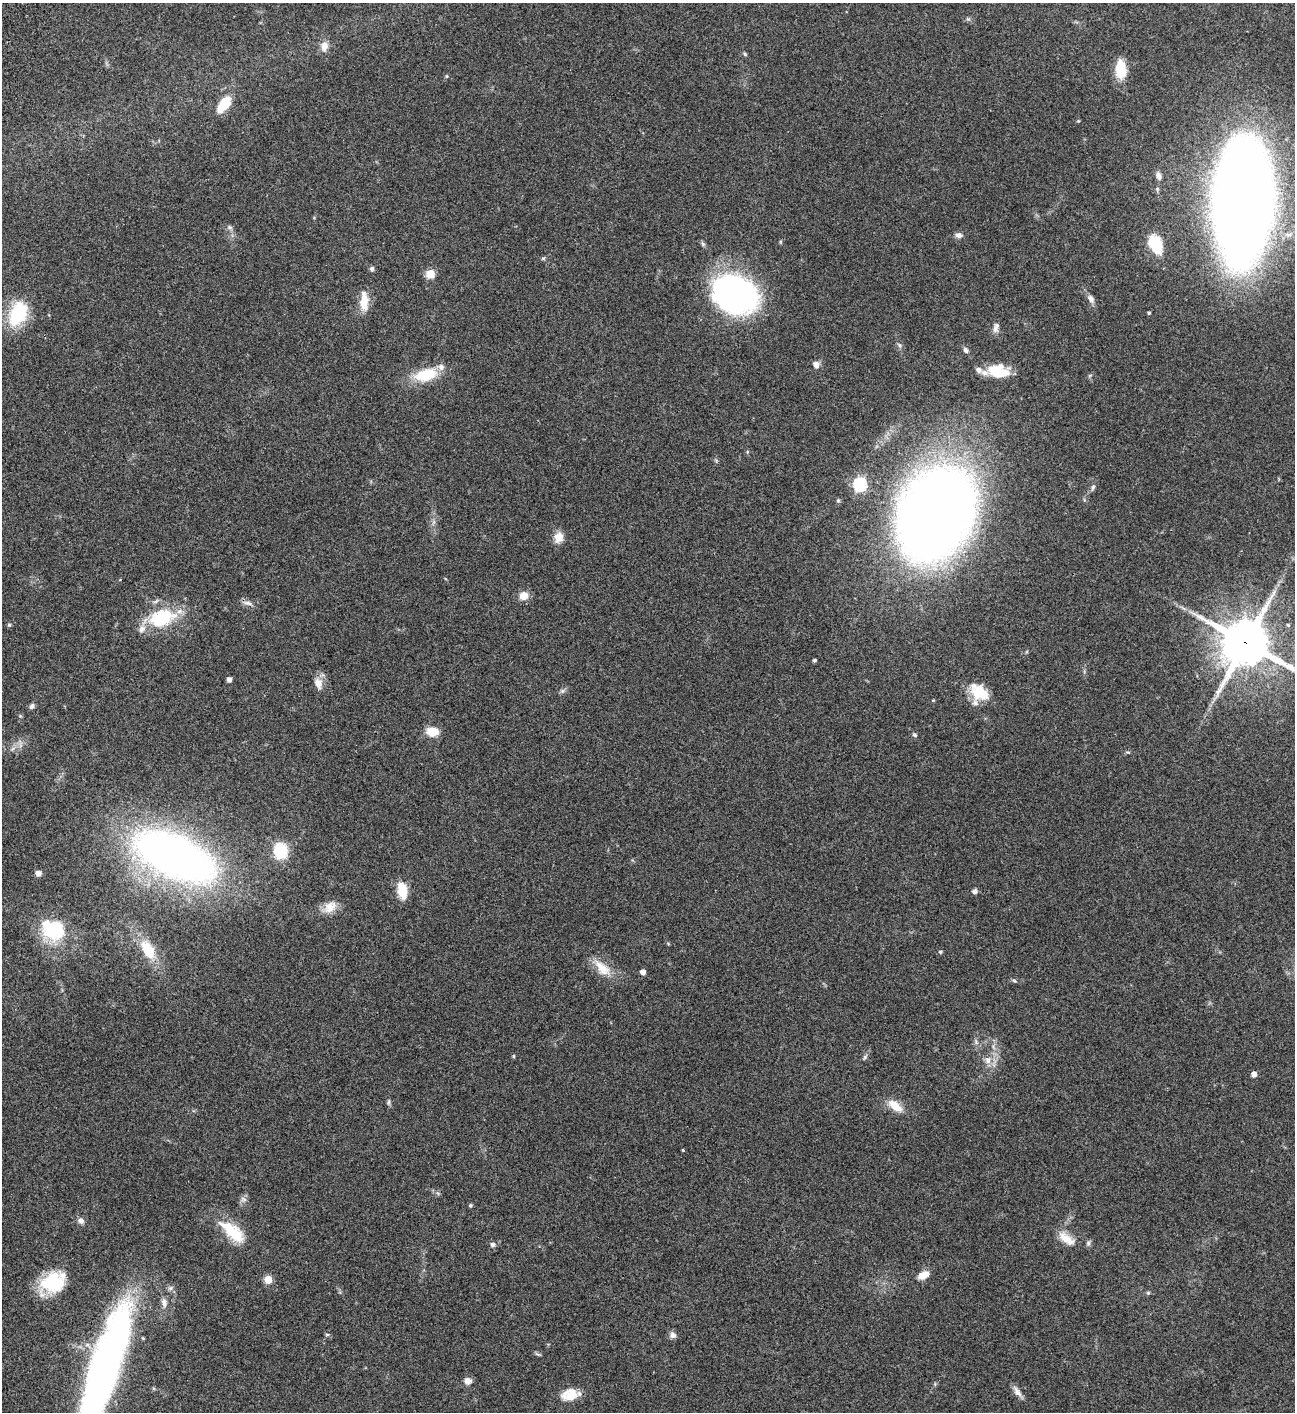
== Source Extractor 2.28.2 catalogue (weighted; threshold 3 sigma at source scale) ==
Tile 11 of 4 x 4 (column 3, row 3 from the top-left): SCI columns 3090-4382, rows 1613-3022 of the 6050 x 6047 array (HDU 1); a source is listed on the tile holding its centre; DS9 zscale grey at full resolution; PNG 1297 x 1414 px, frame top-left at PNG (2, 3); no overlay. Shown black and unused: <1% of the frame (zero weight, under 3 of 4 exposures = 13% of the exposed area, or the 3 px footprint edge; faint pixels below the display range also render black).
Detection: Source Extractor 2.28.2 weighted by HDU 2 'WHT'; one run over the whole footprint, this tile lists its part. Background 0.0649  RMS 0.0059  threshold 0.0264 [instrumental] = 3 sigma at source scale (4.5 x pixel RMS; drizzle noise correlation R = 1.50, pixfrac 1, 0.05/0.05 arcsec/px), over >= 5 px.
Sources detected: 91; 3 inside a brighter object's white glare — not listed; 5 inside a brighter listed object's ellipse — not listed separately; the other 83 listed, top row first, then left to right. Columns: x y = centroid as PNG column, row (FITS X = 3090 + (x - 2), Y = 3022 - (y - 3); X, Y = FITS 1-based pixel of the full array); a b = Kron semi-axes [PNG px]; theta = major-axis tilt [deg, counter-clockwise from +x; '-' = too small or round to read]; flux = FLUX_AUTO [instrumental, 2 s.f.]
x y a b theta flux
324 46 12 9 81 4.3
745 54 6 4 -47 0.74
1121 69 18 10 -89 15
446 76 5 3 - 0.54
224 105 23 11 54 13
1159 176 9 6 -67 2.1
1243 197 84 36 87 1300
230 227 7 5 -31 1.2
959 235 9 6 -1 2.3
1155 244 18 11 -64 19
543 258 6 4 1 0.7
372 269 6 5 - 1.3
430 274 5 5 - 21
734 294 43 33 -25 140
1091 299 11 7 -58 2.6
364 301 24 10 89 8.8
1149 313 4 3 - 0.74
18 314 32 21 65 27
995 329 10 8 -69 2.6
966 350 8 6 -64 1.5
816 365 9 7 -56 2.7
984 373 22 9 16 4.3
1002 373 18 8 14 12
426 375 26 13 14 20
1090 375 6 4 19 0.69
860 484 6 6 - 72
1093 487 10 5 73 1.4
936 513 75 54 64 730
559 537 13 10 73 5.8
524 596 10 10 - 5.3
248 603 15 5 -14 2.2
162 618 37 22 17 30
9 625 5 5 - 0.74
1245 643 16 15 - 2500
814 660 5 4 - 0.73
229 679 4 4 - 2.6
318 683 15 11 -78 4.6
562 691 7 5 44 1.1
979 692 23 15 -37 15
32 706 7 6 - 1.6
432 732 14 11 -4 7.4
915 735 6 5 - 0.96
13 748 7 4 20 1.2
280 850 13 10 -76 27
175 856 55 26 -25 440
38 873 6 6 - 2.5
402 890 17 10 -81 11
975 891 6 5 - 1.7
330 907 20 12 41 6.6
55 930 29 21 -29 35
148 950 23 13 -60 17
940 952 5 4 - 0.86
602 968 28 13 -44 9.9
643 972 4 4 - 4.2
1014 980 6 4 -4 0.75
976 1042 7 4 -59 1.1
513 1056 6 4 90 0.53
865 1057 8 4 55 1
988 1060 11 10 - 4.3
1254 1074 4 4 - 3.7
389 1102 10 4 85 1
895 1106 22 10 -37 7.6
683 1150 3 3 - 0.44
243 1199 9 6 -19 1.7
470 1205 4 4 - 0.8
81 1221 9 7 -37 2
229 1228 27 16 -45 16
1066 1239 24 11 -36 7.3
1088 1243 8 5 76 1.3
493 1244 6 6 - 1.5
923 1275 13 7 27 5.9
268 1279 5 5 - 13
53 1282 28 22 25 26
170 1288 7 5 22 1.4
1148 1293 5 4 - 0.77
164 1302 14 7 -79 2.9
327 1334 6 4 1 0.63
673 1335 9 8 - 2.1
538 1354 9 3 -22 0.85
105 1369 139 27 73 300
468 1381 10 9 - 2.6
1017 1392 16 7 -55 3.2
569 1395 20 14 17 9.2
Overlapping masked pixels (flux is a lower limit): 1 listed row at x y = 1245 643
Isophote crosses this tile's border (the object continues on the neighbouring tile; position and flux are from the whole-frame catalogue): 2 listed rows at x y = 1245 643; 105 1369